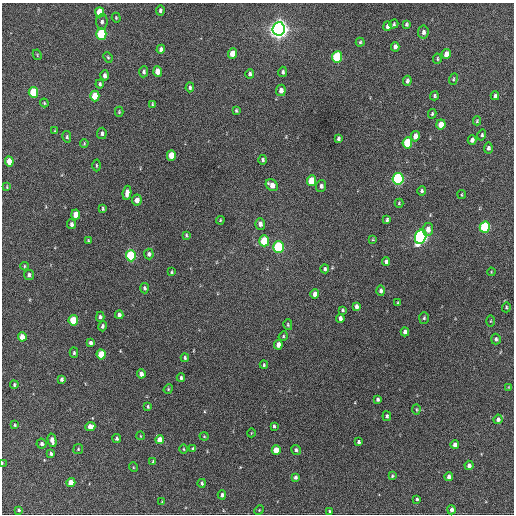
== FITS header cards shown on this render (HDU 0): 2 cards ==
NAXIS1  =                  512 / Axis length
NAXIS2  =                  512 / Axis length

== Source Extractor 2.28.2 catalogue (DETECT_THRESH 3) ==
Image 512 x 512 px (HDU 0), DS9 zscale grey, 1 PNG px = 1 image px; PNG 516 x 516 px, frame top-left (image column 1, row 512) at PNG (2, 3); each listed source drawn as its Kron ellipse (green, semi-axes under 4 px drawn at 4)
Background 282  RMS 16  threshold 49.1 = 3 sigma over >= 5 px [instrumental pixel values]
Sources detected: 156; all 156 listed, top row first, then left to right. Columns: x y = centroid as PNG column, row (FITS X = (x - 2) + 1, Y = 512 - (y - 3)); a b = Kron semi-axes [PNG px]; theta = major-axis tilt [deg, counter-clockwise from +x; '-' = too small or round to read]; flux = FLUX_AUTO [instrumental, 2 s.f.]
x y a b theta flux
160 10 5 4 - 2200
100 12 5 4 - 22000
116 18 5 4 - 1300
102 22 8 5 84 3400
394 24 5 4 - 1500
406 24 4 3 - 1600
387 26 5 4 - 3600
279 29 7 6 - 830000
423 32 6 5 - 4200
101 34 5 5 - 78000
360 42 4 4 - 1600
395 47 5 4 - 3800
161 49 4 4 - 3700
232 54 5 4 - 13000
446 54 5 4 - 10000
37 55 5 4 - 1100
108 57 5 4 - 1300
337 57 6 5 - 73000
437 59 5 3 - 1300
158 71 5 4 - 13000
144 72 5 4 - 2500
283 72 5 4 - 2100
250 74 4 4 - 2400
105 75 5 4 - 3500
453 79 6 4 70 1500
407 81 5 3 - 3000
100 84 4 3 - 1800
190 87 5 4 - 2300
281 90 6 5 - 6100
33 92 5 4 - 40000
95 96 5 4 - 24000
434 96 4 4 - 1600
495 96 4 3 - 2900
44 103 4 3 - 1100
152 104 4 3 - 1100
236 111 3 3 - 1500
119 112 5 4 - 1200
432 114 5 3 - 1500
477 121 4 3 - 1400
441 124 5 4 - 14000
55 131 4 4 - 990
102 133 6 4 86 2500
482 135 5 4 - 1900
415 136 5 4 - 8500
67 137 6 4 -77 1700
338 138 4 3 - 2000
472 140 5 4 - 3900
84 143 4 4 - 1000
407 143 5 5 - 43000
488 148 5 4 - 2400
171 155 5 4 - 20000
263 160 5 4 - 2000
9 161 5 4 - 16000
96 165 6 3 -90 1200
398 179 6 5 - 200000
311 181 5 5 - 25000
272 185 6 5 - 9500
321 186 6 5 - 3200
7 187 4 3 - 920
422 191 5 4 - 2200
127 193 7 4 82 7300
462 195 4 2 - 930
137 200 5 5 - 6400
399 203 4 4 - 1300
103 209 4 3 - 1500
76 215 5 4 - 14000
220 220 4 3 - 1200
387 220 4 3 - 1800
71 224 5 4 - 3100
260 224 6 5 - 5000
485 227 5 5 - 100000
428 229 6 5 - 7800
186 235 4 3 - 1400
421 237 7 5 67 330000
373 239 4 4 - 930
88 241 4 3 - 1100
264 241 5 5 - 43000
279 247 6 5 - 100000
149 254 5 5 - 3600
131 256 5 5 - 99000
386 262 4 4 - 2700
24 266 4 3 - 940
325 269 4 4 - 2000
171 272 4 3 - 1300
491 272 4 3 - 860
29 275 5 5 - 2800
144 288 5 4 - 2100
381 291 5 4 - 3200
315 294 5 4 - 6500
398 303 3 3 - 1200
356 306 4 4 - 3700
506 307 5 4 - 1400
343 310 4 3 - 1400
119 315 4 4 - 4000
100 317 5 4 - 2300
340 318 4 4 - 3800
424 318 6 5 - 1800
73 320 5 4 - 37000
491 321 5 3 - 1100
288 325 5 4 - 1600
102 326 5 4 - 2400
405 332 4 4 - 4200
283 336 5 4 - 1400
22 337 5 4 - 11000
496 339 5 5 - 2300
90 343 4 3 - 2800
278 345 5 4 - 7100
74 353 5 4 - 2000
101 354 5 4 - 26000
185 358 4 3 - 1700
264 365 4 3 - 1500
141 374 5 4 - 5400
181 378 4 3 - 2100
61 379 4 3 - 2800
14 385 4 3 - 1400
509 387 4 2 - 750
168 389 5 4 - 1300
378 399 4 3 - 2300
148 407 4 3 - 1400
416 409 5 3 - 1300
387 416 5 4 - 2200
498 419 5 4 - 3800
15 425 3 3 - 1400
274 426 4 3 - 1800
90 427 5 4 - 9500
251 433 4 3 - 730
141 436 4 3 - 810
204 436 4 4 - 1100
117 438 4 4 - 2500
52 440 7 4 -79 6900
160 440 4 4 - 13000
359 442 3 3 - 2000
42 444 5 5 - 2900
455 444 4 4 - 4900
78 449 5 5 - 1300
184 449 4 3 - 1100
193 449 4 3 - 2200
276 450 5 4 - 18000
296 450 5 4 - 2400
51 454 3 3 - 2400
153 461 4 4 - 1300
2 463 4 2 - 1000
469 465 4 4 - 4200
133 467 5 3 - 1000
392 476 4 4 - 1400
295 477 4 3 - 2700
449 477 4 4 - 4700
71 483 4 4 - 16000
202 483 4 3 - 2100
222 495 4 4 - 3100
417 499 3 3 - 1800
162 502 4 2 - 660
19 510 4 4 - 2000
259 510 5 4 - 1000
451 510 4 4 - 4100
329 511 3 3 - 1100
At the frame edge (FLAGS 8, measured only in part): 1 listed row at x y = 2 463